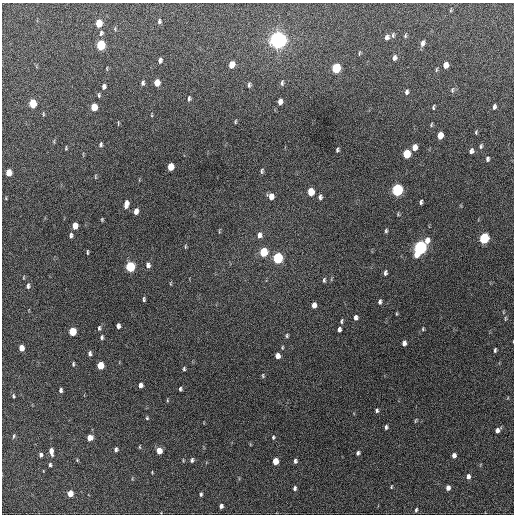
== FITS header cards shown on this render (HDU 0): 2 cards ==
NAXIS1  =                  512 / Axis length
NAXIS2  =                  512 / Axis length

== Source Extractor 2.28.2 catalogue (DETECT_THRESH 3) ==
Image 512 x 512 px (HDU 0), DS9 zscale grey, 1 PNG px = 1 image px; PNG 516 x 516 px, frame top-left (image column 1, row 512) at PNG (2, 3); no overlay
Background 627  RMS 18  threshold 53.5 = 3 sigma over >= 5 px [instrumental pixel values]
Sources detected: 133; all 133 listed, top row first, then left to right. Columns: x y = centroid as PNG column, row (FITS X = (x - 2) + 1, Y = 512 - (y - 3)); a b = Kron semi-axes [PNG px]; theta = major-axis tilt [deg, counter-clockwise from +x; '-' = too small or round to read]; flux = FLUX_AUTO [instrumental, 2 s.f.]
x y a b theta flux
451 10 5 3 - 1100
159 21 5 4 - 2200
99 23 6 5 - 22000
101 33 7 5 72 2400
393 35 7 5 89 2100
405 36 5 4 - 1700
387 37 7 5 71 4200
278 40 7 6 - 900000
423 43 8 5 75 4600
101 45 6 5 - 77000
359 53 7 3 81 1400
394 58 7 5 66 4300
160 60 5 4 - 3400
232 64 6 5 - 13000
446 65 6 5 - 10000
336 68 6 5 - 73000
436 69 7 3 81 1500
143 83 6 4 80 2500
157 83 6 5 - 13000
282 83 7 4 85 2500
249 85 7 4 89 2400
104 86 5 4 - 3700
452 90 9 5 80 2600
406 92 7 5 78 3300
99 95 6 3 -79 1600
189 99 7 4 82 2200
280 101 6 4 78 5900
33 103 6 5 - 40000
94 107 6 5 - 24000
433 107 5 3 - 1600
494 107 5 4 - 2900
43 114 6 3 -89 1300
235 122 4 3 - 1300
118 123 6 2 78 1000
431 124 6 3 71 1300
476 132 5 4 - 1500
440 135 6 4 76 14000
54 141 6 4 73 1300
101 144 5 4 - 2100
481 146 7 4 75 2100
414 147 6 4 77 8800
66 148 4 3 - 1300
337 150 4 3 - 1900
471 151 5 4 - 4000
407 154 6 5 - 43000
487 159 6 4 87 2300
171 167 6 5 - 20000
262 171 6 5 - 2000
9 172 6 4 86 16000
95 177 7 3 -90 1200
397 190 6 5 - 190000
311 192 6 5 - 24000
271 196 6 6 - 9100
320 197 7 5 -90 3000
421 202 5 3 - 2300
126 204 8 4 81 7600
136 211 6 4 81 6300
102 219 4 4 - 1300
75 226 6 4 85 14000
386 231 5 4 - 1800
71 235 5 4 - 2900
259 235 7 5 84 5200
484 238 6 5 - 100000
427 240 8 6 75 8500
185 246 6 3 82 1300
420 248 8 5 69 330000
87 252 5 2 - 1300
263 252 6 5 - 43000
278 258 6 5 - 120000
148 265 7 5 -78 3900
130 267 6 5 - 98000
385 273 6 4 82 2700
24 277 5 3 - 950
324 280 5 3 - 1900
28 286 8 4 86 2900
144 299 4 3 - 1900
380 302 6 4 76 2800
314 305 5 4 - 6700
356 317 6 5 - 3700
505 318 7 3 82 1600
341 321 6 4 74 1800
118 326 5 4 - 3700
99 328 6 4 84 2000
339 329 5 4 - 3500
423 329 5 3 - 1300
72 331 6 5 - 38000
287 335 6 4 76 1600
102 337 5 4 - 2100
404 343 5 4 - 4400
282 347 6 3 82 1200
21 348 5 4 - 11000
495 350 5 3 - 1800
90 353 6 4 86 3100
277 356 5 4 - 7100
73 364 5 3 - 1500
100 365 5 5 - 26000
184 369 5 3 - 1700
263 376 7 4 -84 1500
140 385 5 4 - 5100
180 389 4 3 - 2000
61 390 4 3 - 2700
13 396 4 4 - 1500
167 400 5 3 - 1100
377 410 5 4 - 2300
147 418 4 4 - 1400
415 420 6 3 71 1200
386 427 4 3 - 2300
498 430 6 4 44 4400
14 436 7 4 70 1600
273 437 5 4 - 1600
90 438 5 5 - 10000
139 447 5 3 - 1100
116 449 5 5 - 2700
51 451 8 4 -79 6900
159 451 5 4 - 14000
358 453 5 4 - 2400
41 455 5 4 - 2900
454 455 5 4 - 5100
77 460 5 4 - 1100
183 460 5 3 - 960
192 460 5 4 - 2200
275 461 5 4 - 18000
295 461 5 4 - 2500
50 465 4 4 - 2200
152 472 4 3 - 930
468 476 6 5 - 4400
391 487 4 3 - 1100
295 488 5 4 - 2700
448 488 5 4 - 5000
70 494 5 4 - 16000
201 494 5 4 - 2100
221 506 4 4 - 3400
416 510 5 3 - 1700